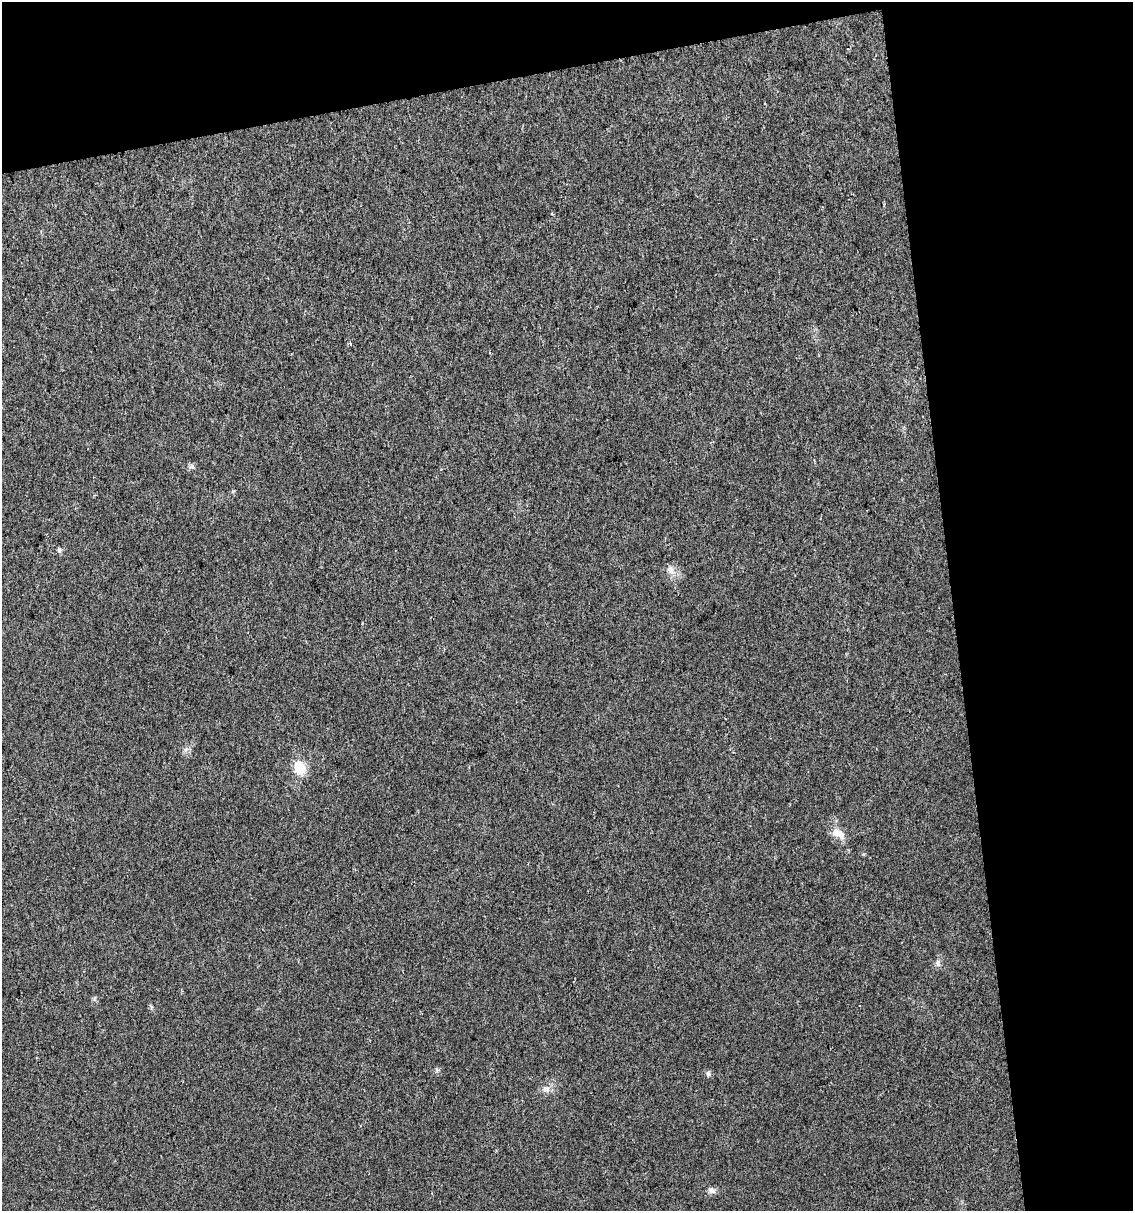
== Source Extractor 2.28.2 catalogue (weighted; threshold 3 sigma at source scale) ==
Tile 2 of 2 x 2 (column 2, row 1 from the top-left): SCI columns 1165-2295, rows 1209-2417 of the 2316 x 2418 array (HDU 1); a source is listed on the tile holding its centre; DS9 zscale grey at full resolution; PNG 1135 x 1213 px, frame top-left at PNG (2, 2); no overlay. Shown black and unused: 22% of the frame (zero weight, under 2 of 3 exposures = <1% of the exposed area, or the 3 px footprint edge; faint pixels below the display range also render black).
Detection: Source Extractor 2.28.2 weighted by HDU 2 'WHT'; one run over the whole footprint, this tile lists its part. Background 0.036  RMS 0.0083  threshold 0.0371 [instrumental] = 3 sigma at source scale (4.5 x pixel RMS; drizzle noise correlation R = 1.50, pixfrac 1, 0.0396/0.0396 arcsec/px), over >= 5 px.
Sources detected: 10; all 10 listed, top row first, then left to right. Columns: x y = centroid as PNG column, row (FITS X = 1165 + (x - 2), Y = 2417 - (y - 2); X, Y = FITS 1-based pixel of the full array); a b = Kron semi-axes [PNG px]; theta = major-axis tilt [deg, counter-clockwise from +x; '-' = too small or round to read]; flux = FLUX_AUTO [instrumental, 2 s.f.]
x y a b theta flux
350 343 4 3 - 1.9
59 550 6 5 - 2
671 570 10 7 -78 4
186 749 7 4 19 1.8
300 768 6 6 - 67
838 833 20 11 -32 8.6
938 963 7 4 -72 1.6
708 1073 8 6 -59 2
546 1089 11 7 15 4.4
712 1190 11 7 -20 3.2
Unlisted compact peaks at least as high as the median listed source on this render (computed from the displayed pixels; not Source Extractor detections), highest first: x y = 192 466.